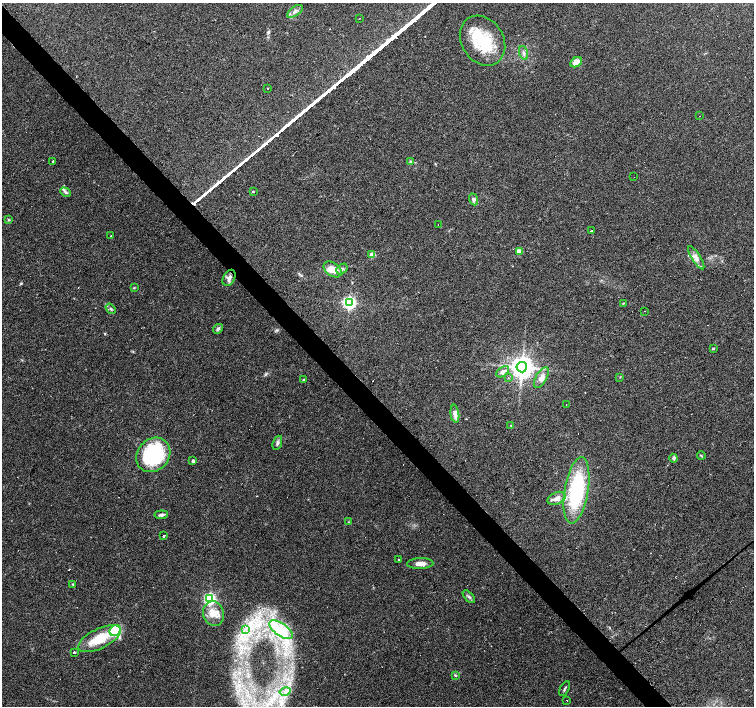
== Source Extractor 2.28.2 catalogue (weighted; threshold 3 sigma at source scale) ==
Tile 11 of 4 x 4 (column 3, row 3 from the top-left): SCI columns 3008-4510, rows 1617-3024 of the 6014 x 5983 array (HDU 1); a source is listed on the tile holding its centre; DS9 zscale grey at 2 x 2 block average (1 PNG px = mean of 2 x 2 image px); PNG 756 x 708 px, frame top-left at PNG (2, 3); each listed source drawn as its Kron ellipse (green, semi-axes under 4 px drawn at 4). Shown black and unused: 4% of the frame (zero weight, under 2 of 3 exposures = <1% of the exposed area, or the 3 px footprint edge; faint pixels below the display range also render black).
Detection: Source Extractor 2.28.2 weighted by HDU 2 'WHT'; one run over the whole footprint, this tile lists its part. Background 0.074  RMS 0.0064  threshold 0.0287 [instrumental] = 3 sigma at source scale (4.5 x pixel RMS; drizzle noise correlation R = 1.50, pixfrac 1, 0.0396/0.0396 arcsec/px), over >= 5 px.
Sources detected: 85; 12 cosmic-ray / hot-pixel residue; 1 long thin detection or spike segment (spike, bleed or trail) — neither listed nor drawn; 8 inside a brighter listed object's ellipse — not listed separately; the other 64 listed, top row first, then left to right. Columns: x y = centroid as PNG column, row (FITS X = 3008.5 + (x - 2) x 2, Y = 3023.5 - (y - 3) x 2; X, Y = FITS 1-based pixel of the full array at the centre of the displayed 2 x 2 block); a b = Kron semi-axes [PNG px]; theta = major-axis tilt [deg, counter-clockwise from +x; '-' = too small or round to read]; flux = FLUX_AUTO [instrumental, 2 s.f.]
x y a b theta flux
295 11 9 4 36 5.6
360 18 2 2 - 0.93
483 41 26 21 -57 69
524 53 7 3 -72 4
576 62 6 4 29 13
267 88 2 2 - 2.7
700 116 2 2 - 42
53 161 2 2 - 8.9
410 161 4 3 - 2
634 177 2 2 - 1
253 191 2 2 - 1.3
65 192 5 4 - 3.1
474 199 6 4 -68 3.9
9 220 3 3 - 1.3
438 224 2 2 - 0.62
591 231 3 2 - 1
110 236 2 2 - 6.3
519 251 3 3 - 23
372 255 3 3 - 24
696 258 13 4 -58 7.5
333 269 10 6 -36 15
342 269 6 4 39 4.3
229 278 9 6 62 8.2
134 288 4 2 - 1.1
349 302 4 4 - 350
623 303 3 2 - 1.1
111 309 6 3 -53 2.4
645 311 2 2 - 0.83
218 329 5 4 - 3.2
713 348 3 3 - 1.3
522 367 5 5 - 1400
503 372 7 4 35 7.7
620 377 3 2 - 0.74
509 378 2 2 - 2.3
541 378 11 5 60 9.8
304 380 3 3 - 1.4
566 404 2 2 - 0.45
455 414 9 4 -83 11
511 426 3 2 - 0.88
277 443 7 4 69 4
153 455 18 15 49 150
701 456 4 2 - 1.1
673 458 4 3 - 2.9
193 461 2 2 - 5.4
576 490 33 12 80 140
557 498 9 6 25 9
161 515 7 3 7 4.4
348 522 3 2 - 1.1
164 536 2 2 - 79
399 560 4 3 - 1.5
420 564 13 5 1 11
73 584 3 3 - 1
469 597 8 3 -46 3.1
210 599 4 3 - 280
214 614 12 10 -75 19
246 629 4 2 - 2.4
115 630 6 5 - 67
281 630 13 6 -35 73
99 639 23 10 26 55
74 652 2 2 - 7.6
455 675 4 3 - 1.9
565 689 8 2 63 2.4
285 691 5 3 - 4.1
567 700 2 2 - 0.69
Diffuse or blended objects may show on this block-average render without a row.